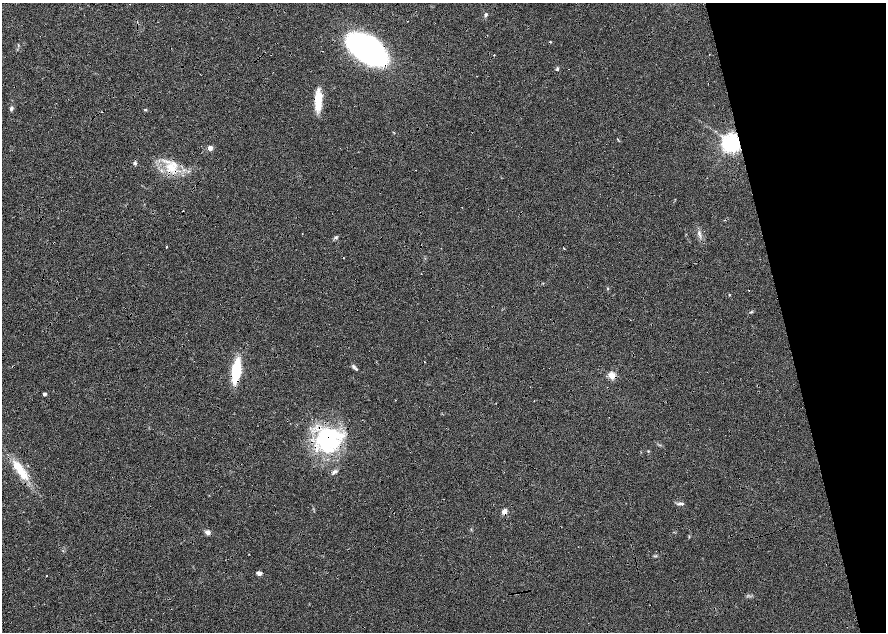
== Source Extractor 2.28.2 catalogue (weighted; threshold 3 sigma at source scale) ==
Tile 12 of 4 x 4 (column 4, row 3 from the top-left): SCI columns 5315-7082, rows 1315-2574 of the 7092 x 5198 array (HDU 1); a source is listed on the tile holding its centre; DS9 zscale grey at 2 x 2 block average (1 PNG px = mean of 2 x 2 image px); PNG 888 x 634 px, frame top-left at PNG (2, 3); no overlay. Shown black and unused: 15% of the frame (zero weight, under 4 of 8 exposures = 4% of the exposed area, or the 3 px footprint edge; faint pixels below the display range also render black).
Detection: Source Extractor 2.28.2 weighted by HDU 2 'WHT'; one run over the whole footprint, this tile lists its part. Background 0.023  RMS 0.0036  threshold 0.0146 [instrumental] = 3 sigma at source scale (4.09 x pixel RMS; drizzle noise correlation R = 1.36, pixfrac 0.8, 0.0396/0.0396 arcsec/px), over >= 5 px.
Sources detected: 46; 3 inside a brighter object's white glare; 6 cosmic-ray / hot-pixel residue — not listed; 1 inside a brighter listed object's ellipse — not listed separately; the other 36 listed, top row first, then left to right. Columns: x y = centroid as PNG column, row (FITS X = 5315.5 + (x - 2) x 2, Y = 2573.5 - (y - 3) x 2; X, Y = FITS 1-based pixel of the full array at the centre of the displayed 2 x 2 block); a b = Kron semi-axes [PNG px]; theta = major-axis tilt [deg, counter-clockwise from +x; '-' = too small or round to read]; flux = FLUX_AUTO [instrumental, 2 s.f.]
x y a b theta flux
130 4 2 2 - 0.67
486 15 5 3 - 1.2
367 49 34 20 -35 210
494 55 2 2 - 0.85
557 69 4 3 - 0.99
318 98 19 10 79 14
11 108 6 3 81 1.5
145 110 3 3 - 0.85
617 139 3 2 - 0.42
731 143 5 5 - 490
210 148 3 3 - 9.3
135 163 4 4 - 1.4
171 167 14 9 -24 14
302 234 2 2 - 0.33
699 234 8 3 -82 1.9
336 238 4 3 - 1.2
166 247 3 2 - 0.44
564 248 2 2 - 1
421 274 2 2 - 0.28
608 289 4 3 - 0.65
730 295 3 2 - 0.46
751 312 4 2 - 0.67
424 362 3 2 - 0.49
354 367 7 4 -64 1.8
236 371 14 5 82 61
612 375 3 3 - 27
45 394 3 2 - 2.8
329 438 33 23 -54 61
648 451 3 2 - 0.5
20 470 33 8 -55 18
334 472 7 4 36 2.1
681 503 8 4 -1 1.8
504 511 5 4 - 4.1
208 532 5 5 - 3
259 573 5 3 - 2.8
47 576 2 2 - 0.39
Overlapping masked pixels (flux is a lower limit): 8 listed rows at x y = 367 49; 731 143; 171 167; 424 362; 236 371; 612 375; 329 438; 504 511
Diffuse or blended objects may show on this block-average render without a row.